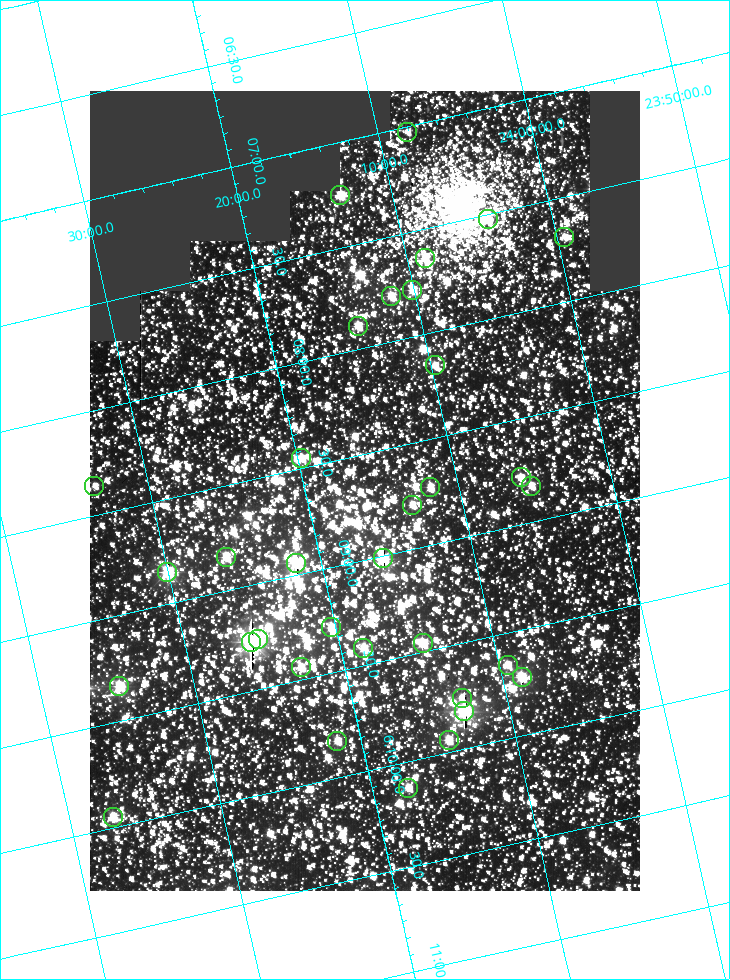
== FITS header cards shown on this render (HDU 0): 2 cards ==
NAXIS1  =                  550
NAXIS2  =                  800

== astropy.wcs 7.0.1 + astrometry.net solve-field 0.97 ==
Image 550 x 800 px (HDU 0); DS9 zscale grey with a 90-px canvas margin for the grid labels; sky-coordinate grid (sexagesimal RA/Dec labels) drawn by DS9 from the SOLVED WCS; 34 Tycho-2 reference stars matched to detected sources circled (green)
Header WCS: RA---TAN/DEC--TAN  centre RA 06:08:40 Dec +24:16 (92.17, +24.27 deg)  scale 3.97 arcsec/px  FOV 36.4' x 53.0'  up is -103 deg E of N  parity normal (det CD < 0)
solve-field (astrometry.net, Tycho-2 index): VERIFIED the header's WCS against the Tycho-2 star catalogue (verified at 3 index scales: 19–34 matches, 0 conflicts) and refined it, rather than solving blind
Solved WCS: RA---TAN-SIP/DEC--TAN-SIP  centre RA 06:08:40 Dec +24:16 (92.17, +24.27 deg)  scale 3.97 arcsec/px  FOV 36.4' x 53.0'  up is -103 deg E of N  parity normal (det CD < 0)
The solver's refit moves the header's centre by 0.12 arcsec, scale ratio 1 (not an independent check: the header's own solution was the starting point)
Tycho-2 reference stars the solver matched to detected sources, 34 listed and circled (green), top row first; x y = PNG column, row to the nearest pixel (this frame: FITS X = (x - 90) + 1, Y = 800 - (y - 91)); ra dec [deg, ICRS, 3 dp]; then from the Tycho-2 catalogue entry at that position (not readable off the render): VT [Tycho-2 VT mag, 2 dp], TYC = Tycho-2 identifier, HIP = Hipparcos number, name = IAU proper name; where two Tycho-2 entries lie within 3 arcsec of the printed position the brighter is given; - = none
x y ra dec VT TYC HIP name
407 132 91.756 +24.135 11.55 1864-383-1 - -
340 195 91.813 +24.222 9.50 1864-951-1 - -
488 219 91.882 +24.069 10.67 1864-1197-1 - -
564 237 91.922 +23.991 11.04 1864-773-1 - -
425 258 91.910 +24.147 9.81 1864-677-1 - -
412 290 91.945 +24.168 9.83 1864-545-1 - -
391 296 91.946 +24.193 9.49 1864-879-1 - -
358 326 91.972 +24.235 9.87 1864-607-1 - -
435 365 92.040 +24.163 9.97 1864-387-1 - -
301 458 92.113 +24.329 10.09 1877-692-1 - -
521 477 92.195 +24.097 9.91 1877-1306-1 - -
94 486 92.090 +24.558 11.22 1868-1493-1 - -
531 486 92.208 +24.088 10.02 1877-898-1 - -
430 487 92.182 +24.197 9.90 1877-42-1 - -
412 505 92.198 +24.221 10.14 1877-234-1 - -
226 557 92.210 +24.434 9.33 1881-345-1 - -
383 558 92.254 +24.266 8.73 1877-224-1 - -
296 563 92.236 +24.360 8.19 1877-300-1 29148 -
167 572 92.212 +24.501 8.67 1881-93-1 - -
331 627 92.321 +24.338 9.42 1877-884-1 - -
258 639 92.315 +24.419 9.14 1881-15-1 - -
251 642 92.316 +24.428 7.55 1881-1595-1 - -
423 643 92.364 +24.244 8.80 1877-1589-1 - -
363 648 92.355 +24.308 9.21 1877-702-1 - -
508 665 92.412 +24.157 10.23 1877-766-1 - -
301 667 92.360 +24.380 9.69 1881-496-1 - -
522 677 92.431 +24.145 8.75 1877-16-1 - -
119 686 92.334 +24.580 8.60 1881-81-1 - -
462 698 92.439 +24.215 10.07 1877-154-1 - -
464 711 92.456 +24.215 7.57 1877-1484-1 - -
449 740 92.485 +24.239 9.49 1877-1276-1 - -
337 741 92.457 +24.359 9.75 1877-1432-1 - -
408 788 92.531 +24.294 10.40 1877-334-1 - -
113 817 92.487 +24.619 9.38 1881-1542-1 - -